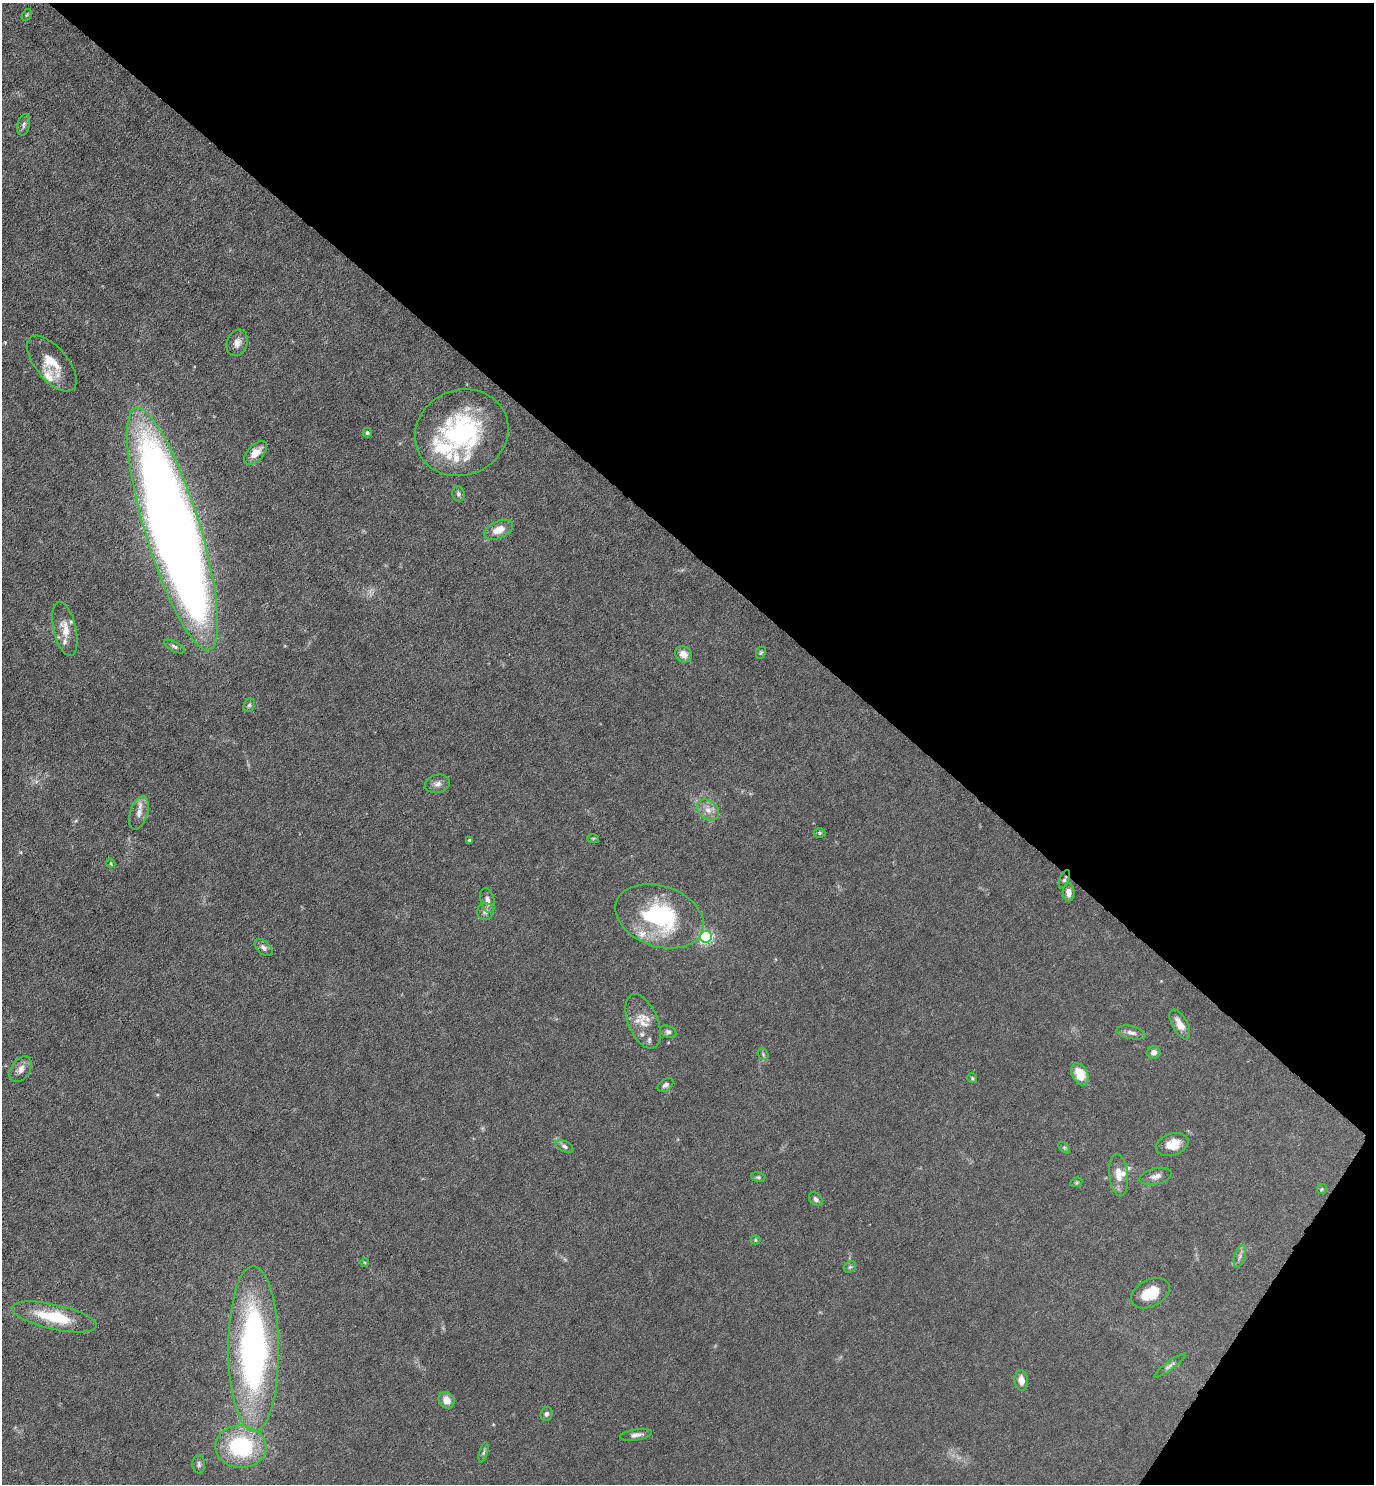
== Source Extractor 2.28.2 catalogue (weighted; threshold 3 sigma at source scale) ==
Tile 8 of 4 x 4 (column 4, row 2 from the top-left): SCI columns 4270-5641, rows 2965-4446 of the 5934 x 5928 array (HDU 1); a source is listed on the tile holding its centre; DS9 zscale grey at full resolution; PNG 1376 x 1486 px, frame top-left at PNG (2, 3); each listed source drawn as its Kron ellipse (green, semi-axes under 4 px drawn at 4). Shown black and unused: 39% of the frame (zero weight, under 4 of 8 exposures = <1% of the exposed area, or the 3 px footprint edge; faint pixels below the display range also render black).
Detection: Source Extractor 2.28.2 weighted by HDU 2 'WHT'; one run over the whole footprint, this tile lists its part. Background 0.0371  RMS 0.0027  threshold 0.011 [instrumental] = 3 sigma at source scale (4.09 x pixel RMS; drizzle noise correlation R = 1.36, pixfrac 0.8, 0.05/0.05 arcsec/px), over >= 5 px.
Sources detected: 72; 9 inside a brighter listed object's ellipse — not listed separately; the other 63 listed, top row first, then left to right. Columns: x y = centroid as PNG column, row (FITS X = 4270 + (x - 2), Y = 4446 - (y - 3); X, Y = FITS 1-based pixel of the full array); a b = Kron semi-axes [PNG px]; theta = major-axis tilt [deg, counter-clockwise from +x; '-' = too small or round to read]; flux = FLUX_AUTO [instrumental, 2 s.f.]
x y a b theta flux
27 15 6 4 59 0.33
24 125 11 6 76 0.8
237 343 14 10 70 1.8
52 364 33 16 -50 5.9
367 433 5 4 - 0.43
462 433 47 42 24 37
256 453 14 8 46 2.6
458 494 7 6 - 0.69
172 529 127 27 -73 420
498 530 15 8 23 3.1
65 629 27 11 -77 3.7
174 646 11 5 -27 0.65
761 653 6 4 67 0.36
683 654 9 7 -40 2
249 705 7 5 67 0.48
437 784 12 9 14 1.2
708 810 12 9 -39 2
139 813 17 8 72 2
819 833 6 5 - 0.38
593 838 6 4 -17 0.29
470 840 3 3 - 0.27
111 863 5 4 - 0.27
1064 879 10 4 68 0.55
1069 892 9 6 -88 1.8
487 901 13 7 -76 1.5
485 911 8 8 - 1
659 916 45 30 -19 27
706 937 6 5 - 53
264 948 10 6 -43 0.96
643 1021 29 15 -67 4.5
1180 1024 16 7 -61 2.6
668 1032 8 6 -23 0.67
1131 1032 14 6 -12 1.4
1154 1052 6 6 - 1.1
763 1054 6 4 -49 0.36
21 1069 14 9 54 1.7
1080 1074 12 7 -64 4.9
972 1078 5 5 - 0.33
665 1085 9 5 34 0.72
1172 1144 16 11 18 3.7
564 1146 10 5 -28 0.67
1064 1148 7 4 -44 0.35
1119 1175 21 9 -83 3
1156 1176 16 8 14 1.5
758 1177 7 4 -9 0.41
1076 1182 6 4 21 0.33
1322 1189 5 4 - 0.3
816 1199 8 6 -44 0.71
756 1240 5 4 - 0.3
1240 1256 11 5 72 0.87
365 1262 4 3 - 0.18
850 1267 6 5 - 0.44
1150 1293 21 13 27 6
54 1317 43 12 -13 11
254 1349 83 25 -90 86
1170 1366 19 4 36 0.83
1021 1380 10 6 -84 1.9
446 1400 8 7 - 2.5
547 1414 7 6 - 0.58
636 1435 16 5 10 1.2
241 1447 25 21 -3 22
484 1452 10 3 75 0.51
199 1464 9 6 -87 0.7
Overlapping masked pixels (flux is a lower limit): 1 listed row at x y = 1064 879